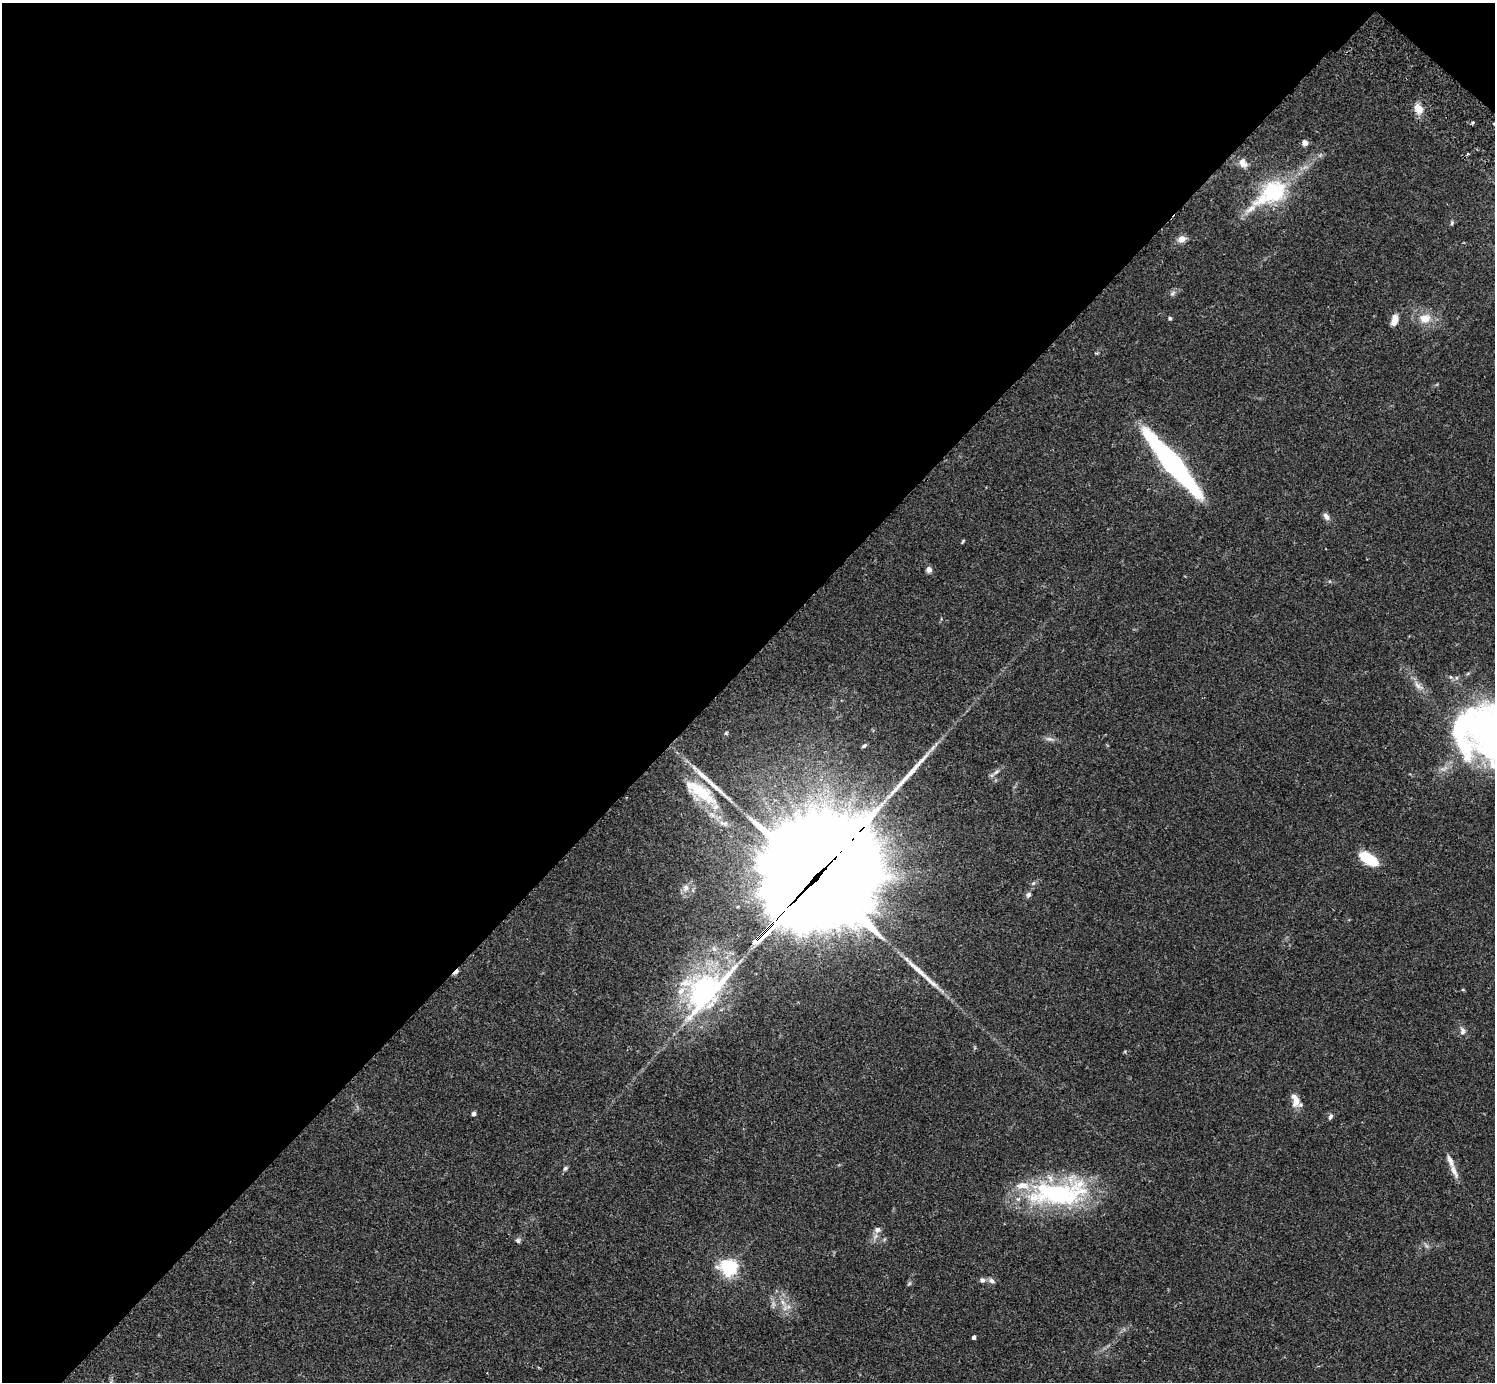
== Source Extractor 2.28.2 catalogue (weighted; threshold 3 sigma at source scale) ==
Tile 2 of 4 x 4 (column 2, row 1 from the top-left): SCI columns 1539-3031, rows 4485-5864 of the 6060 x 6070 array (HDU 1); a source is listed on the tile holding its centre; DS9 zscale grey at full resolution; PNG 1497 x 1384 px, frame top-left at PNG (2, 3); no overlay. Shown black and unused: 48% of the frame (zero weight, under 2 of 3 exposures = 3% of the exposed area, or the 3 px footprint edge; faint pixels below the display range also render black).
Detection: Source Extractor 2.28.2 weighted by HDU 2 'WHT'; one run over the whole footprint, this tile lists its part. Background 0.108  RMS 0.0064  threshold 0.0288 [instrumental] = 3 sigma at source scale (4.5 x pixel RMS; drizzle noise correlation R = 1.50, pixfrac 1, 0.05/0.05 arcsec/px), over >= 5 px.
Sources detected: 56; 2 inside a brighter object's white glare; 1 cosmic-ray / hot-pixel residue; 3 long thin detections or spike segments (spike, bleed or trail) — not listed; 8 inside a brighter listed object's ellipse — not listed separately; the other 42 listed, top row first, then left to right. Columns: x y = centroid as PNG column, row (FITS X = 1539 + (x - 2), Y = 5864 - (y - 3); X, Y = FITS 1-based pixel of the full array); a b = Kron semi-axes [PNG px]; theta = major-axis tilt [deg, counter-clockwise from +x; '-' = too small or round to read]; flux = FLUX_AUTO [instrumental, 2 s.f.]
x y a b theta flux
1418 108 14 10 -58 6.5
1472 123 4 3 - 1.6
1305 143 7 6 - 3
1467 154 4 3 - 1.1
1243 163 13 9 -56 4.7
1273 192 41 29 33 46
1452 223 6 4 70 0.97
1181 239 9 8 - 4.4
1172 293 9 5 45 1.7
1170 318 4 4 - 1.2
1425 318 15 12 9 9.1
1394 320 13 7 73 5.3
1172 463 67 12 -50 170
1326 516 10 6 -51 2.8
963 541 6 3 46 0.7
929 570 7 6 - 2.4
1418 686 17 7 -41 4.4
1488 728 65 61 -36 210
1049 739 12 5 -6 2.2
864 745 6 4 44 1
701 791 45 16 -31 27
1368 859 19 9 -33 23
813 880 82 33 46 25000
686 888 8 7 - 2.6
1029 895 7 6 - 1.9
703 989 61 43 39 100
1463 990 5 3 - 0.58
1462 1031 12 7 -84 2.7
1296 1101 16 9 73 6.1
474 1114 4 4 - 2.1
1330 1117 7 5 62 1.5
565 1168 6 5 - 1.3
1454 1171 22 7 -65 5.2
1059 1193 77 31 5 94
877 1230 9 7 15 2.7
518 1240 7 6 - 1.4
729 1267 6 6 - 210
982 1280 9 7 -16 2
991 1281 8 6 -44 2
909 1284 6 4 20 0.84
788 1307 8 4 19 2
974 1337 4 3 - 1.8
Overlapping masked pixels (flux is a lower limit): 1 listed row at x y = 813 880
Isophote crosses this tile's border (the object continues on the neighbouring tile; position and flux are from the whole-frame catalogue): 1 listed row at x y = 1488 728